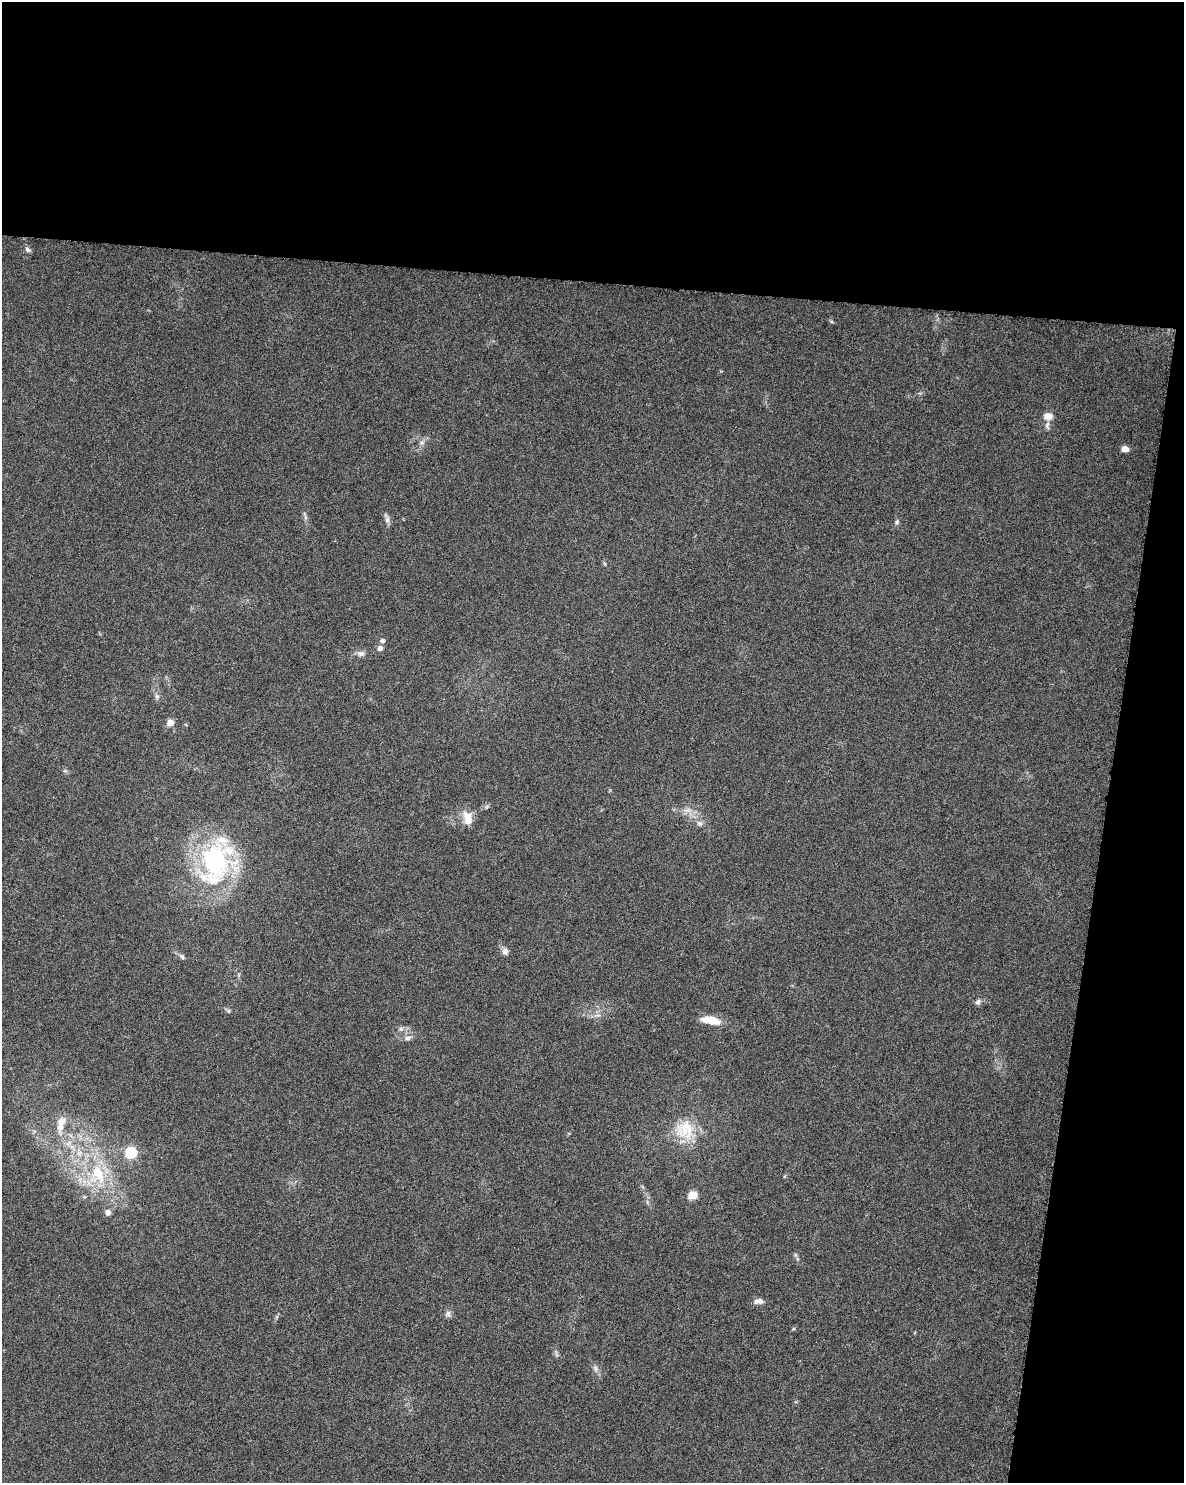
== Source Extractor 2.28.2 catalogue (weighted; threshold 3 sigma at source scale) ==
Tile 4 of 4 x 3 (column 4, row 1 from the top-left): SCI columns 3548-4729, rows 3192-4672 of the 4740 x 4960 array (HDU 1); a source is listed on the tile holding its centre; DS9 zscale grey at full resolution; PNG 1186 x 1485 px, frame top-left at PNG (2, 2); no overlay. Shown black and unused: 25% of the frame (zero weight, under 3 of 6 exposures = <1% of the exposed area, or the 3 px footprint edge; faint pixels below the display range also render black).
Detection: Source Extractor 2.28.2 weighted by HDU 2 'WHT'; one run over the whole footprint, this tile lists its part. Background 0.0175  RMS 0.0035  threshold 0.0143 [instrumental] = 3 sigma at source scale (4.09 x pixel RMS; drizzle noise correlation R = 1.36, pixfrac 0.8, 0.0396/0.0396 arcsec/px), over >= 5 px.
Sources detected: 40; all 40 listed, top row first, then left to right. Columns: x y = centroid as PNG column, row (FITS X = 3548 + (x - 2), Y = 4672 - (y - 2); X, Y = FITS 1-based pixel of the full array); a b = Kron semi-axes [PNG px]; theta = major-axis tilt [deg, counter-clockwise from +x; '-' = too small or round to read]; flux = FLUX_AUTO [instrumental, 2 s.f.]
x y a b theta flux
28 250 8 6 -35 0.94
831 321 6 4 -20 0.42
1048 416 12 9 4 2.5
1047 425 10 6 84 1.1
422 442 7 4 0 0.69
1125 449 5 4 - 3.9
305 517 7 4 -72 0.68
387 520 10 6 90 1.3
897 522 7 6 - 0.77
382 640 5 5 - 1.4
380 648 5 5 - 1.5
361 653 11 8 5 1.4
157 696 8 6 -54 0.85
170 722 6 6 - 2.7
486 807 6 4 71 0.49
687 810 12 6 0 2
468 818 19 11 -77 4.6
699 823 8 7 - 1.2
215 861 40 27 71 63
505 952 8 7 - 1.4
182 956 9 5 -46 0.87
978 1002 8 6 52 1.1
228 1011 6 5 - 0.57
598 1015 8 5 9 1.1
710 1020 23 9 -11 5.9
401 1029 6 6 - 0.81
408 1038 11 8 15 1.6
61 1124 27 10 78 4.8
685 1130 32 17 22 11
131 1152 6 5 - 29
79 1153 9 7 4 1.9
97 1174 30 23 -84 19
692 1195 5 5 - 9.8
108 1212 5 5 - 2.6
796 1255 6 4 -71 0.48
758 1301 13 6 1 1.8
448 1314 9 8 - 1.1
793 1329 6 3 19 0.36
556 1354 11 3 -71 0.65
595 1368 10 6 -76 1.2